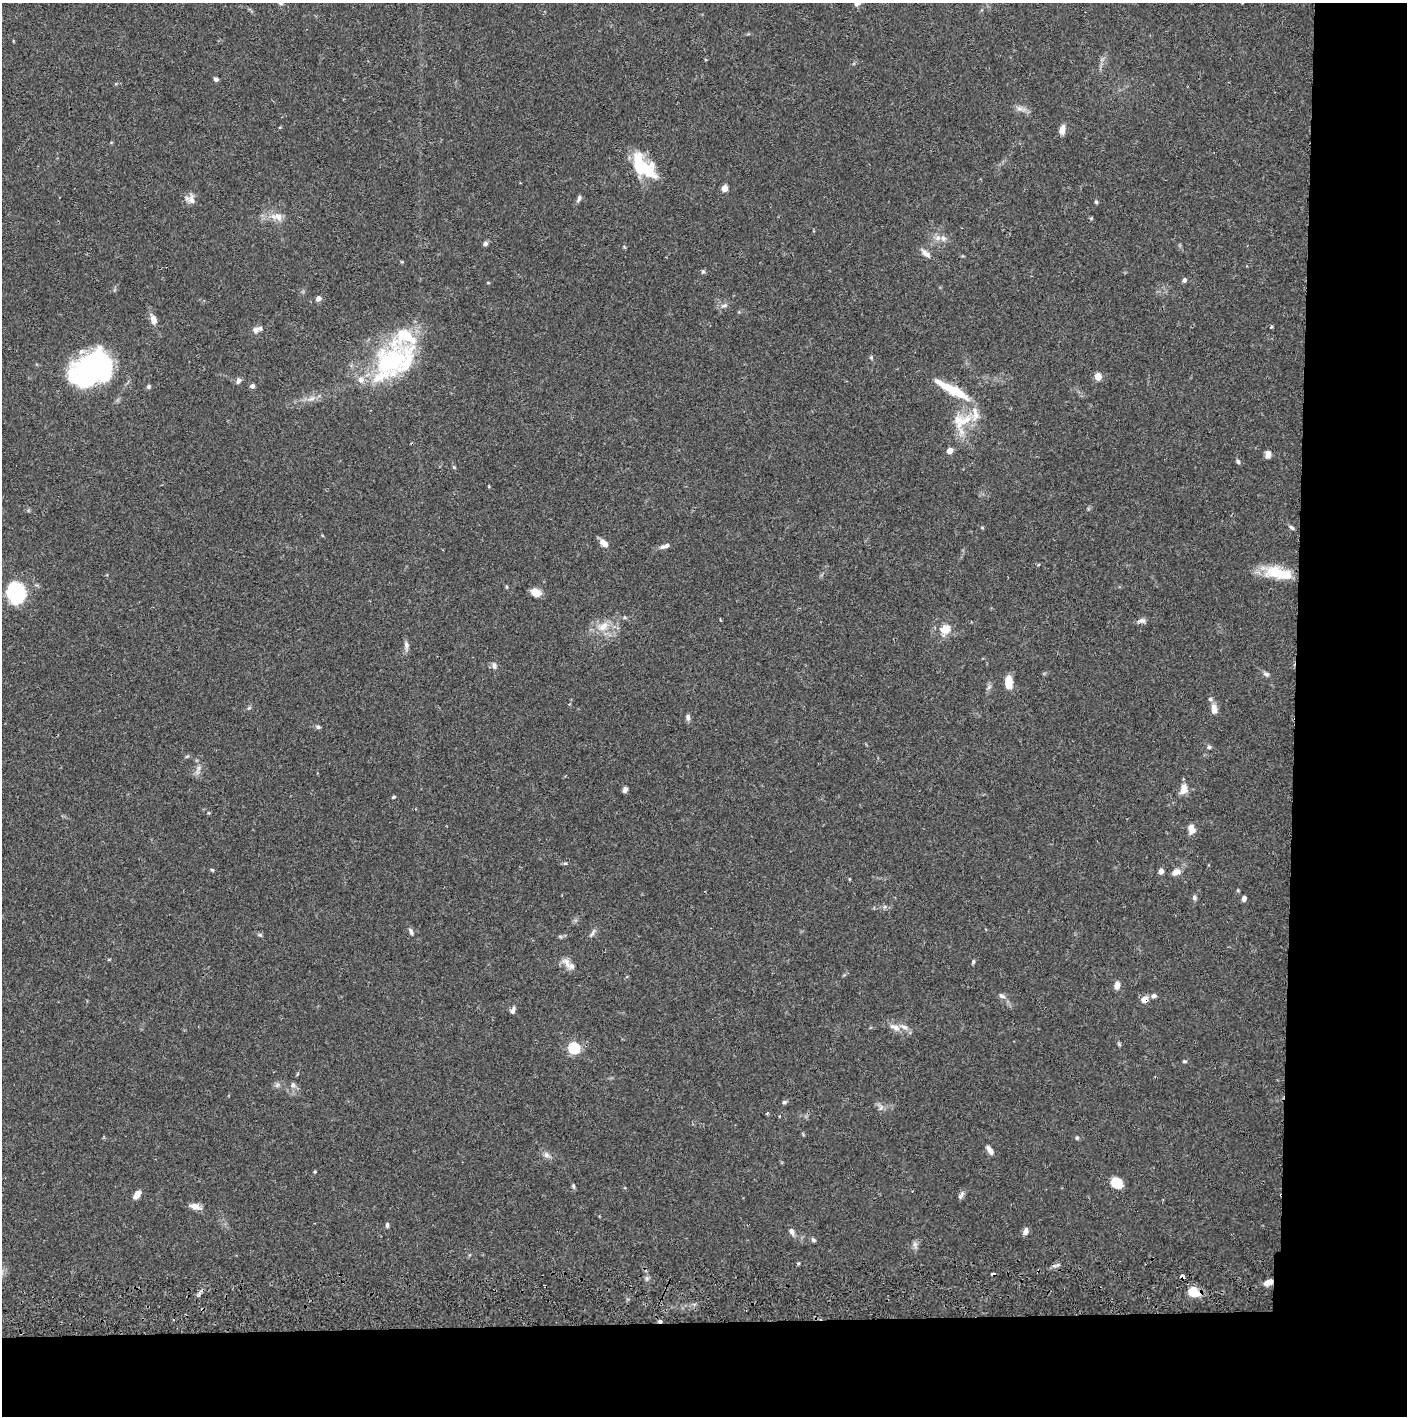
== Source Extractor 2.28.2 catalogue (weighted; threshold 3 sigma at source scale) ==
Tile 9 of 3 x 3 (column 3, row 3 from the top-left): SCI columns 2815-4219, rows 57-1470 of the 4226 x 4357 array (HDU 1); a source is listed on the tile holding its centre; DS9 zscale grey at full resolution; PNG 1409 x 1418 px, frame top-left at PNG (2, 3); no overlay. Shown black and unused: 14% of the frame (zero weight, under 2 of 3 exposures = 3% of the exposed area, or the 3 px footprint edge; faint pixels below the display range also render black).
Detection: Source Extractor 2.28.2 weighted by HDU 2 'WHT'; one run over the whole footprint, this tile lists its part. Background 0.0679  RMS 0.0048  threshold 0.0218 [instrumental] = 3 sigma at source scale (4.5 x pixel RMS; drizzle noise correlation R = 1.50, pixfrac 1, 0.05/0.05 arcsec/px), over >= 5 px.
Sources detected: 115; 2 inside a brighter object's white glare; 1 cosmic-ray / hot-pixel residue — not listed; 11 inside a brighter listed object's ellipse — not listed separately; the other 101 listed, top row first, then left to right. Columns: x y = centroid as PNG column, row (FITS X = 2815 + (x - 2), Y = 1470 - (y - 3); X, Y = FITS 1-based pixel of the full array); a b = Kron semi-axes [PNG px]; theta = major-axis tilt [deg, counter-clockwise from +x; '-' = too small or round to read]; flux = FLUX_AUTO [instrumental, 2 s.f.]
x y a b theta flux
706 60 4 3 - 0.39
216 79 6 5 - 1.1
1019 109 10 5 0 1.9
1062 129 10 6 74 3.2
647 170 31 21 -45 17
724 188 5 4 - 7.5
579 198 9 5 62 1.4
192 200 15 9 -80 3.1
1096 202 5 4 - 0.63
277 217 19 10 -10 5.4
943 238 10 8 -26 2.6
485 244 6 5 - 1.5
926 253 15 6 -39 2.7
703 272 5 5 - 0.76
1184 280 5 5 - 1.4
318 298 7 6 - 1.7
724 305 11 5 5 1.6
153 319 11 6 -74 4
1271 327 4 3 - 0.67
255 330 9 7 42 2.1
871 357 5 4 - 0.66
391 361 51 40 40 60
93 370 47 32 16 87
1098 377 5 4 - 9.5
238 381 7 6 - 1.7
252 386 5 5 - 1.5
148 387 6 5 - 0.83
952 390 48 9 -29 16
312 399 7 5 1 1.5
965 420 34 10 35 11
949 451 6 6 - 2.9
1268 454 8 6 87 2.4
1238 462 6 5 - 1
454 467 5 4 - 0.56
1291 527 8 4 -41 0.95
982 528 5 3 - 0.46
604 543 10 7 -41 3.6
663 547 7 6 - 1.3
1277 573 34 14 -17 16
536 592 11 8 -22 4.7
16 593 26 22 -82 24
1141 621 11 6 4 1.8
603 626 17 11 39 6.6
945 629 16 13 49 6.4
406 645 11 6 -85 1.8
494 665 10 6 -66 1.7
1266 674 9 5 -15 1.3
1009 682 14 7 -88 6.8
1210 699 6 5 - 0.96
1214 710 10 8 84 2.6
688 717 8 5 90 1.5
318 727 7 5 -27 0.99
1209 747 6 5 - 0.87
187 756 6 3 19 0.6
198 769 17 4 72 1.9
1183 789 14 8 73 4.6
625 790 6 5 - 1.7
393 797 5 3 - 0.58
1191 829 12 8 -81 3.4
565 863 5 5 - 0.69
212 870 5 4 - 0.59
1161 871 6 5 - 2.2
1176 872 11 7 23 3.4
1194 897 7 6 - 1.2
1244 899 6 4 74 1.6
411 931 10 5 -64 1.4
593 933 13 4 62 1.3
260 935 6 4 -18 0.71
973 962 5 4 - 0.76
567 963 16 9 -60 3.8
1117 985 8 6 86 3.5
1002 996 10 5 -16 1.5
1154 996 6 5 - 1.5
1145 999 9 7 6 3.4
513 1010 9 5 74 1.5
895 1027 16 8 -22 4
1119 1044 6 4 -72 0.64
574 1048 6 5 - 50
1184 1061 6 4 6 0.61
293 1085 7 7 - 1.8
784 1102 6 5 - 1
881 1108 8 6 69 1.6
1077 1138 5 4 - 0.74
990 1150 11 6 -60 2.6
546 1155 9 7 -18 1.9
1117 1183 11 9 -40 9.5
573 1186 5 4 - 0.71
137 1195 11 6 56 3.5
960 1197 8 6 46 1.3
195 1206 13 7 -17 3.7
387 1225 7 4 83 0.93
792 1231 9 6 -54 2.1
1025 1231 8 5 67 2.4
813 1240 6 5 - 1
915 1245 11 5 -84 1.5
798 1263 4 3 - 0.51
993 1274 4 3 - 2.1
1182 1276 4 4 - 5
1269 1282 10 6 20 3.2
1194 1292 12 9 -30 10
660 1321 4 3 - 2
Overlapping masked pixels (flux is a lower limit): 6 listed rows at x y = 1145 999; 993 1274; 1182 1276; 1269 1282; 1194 1292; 660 1321